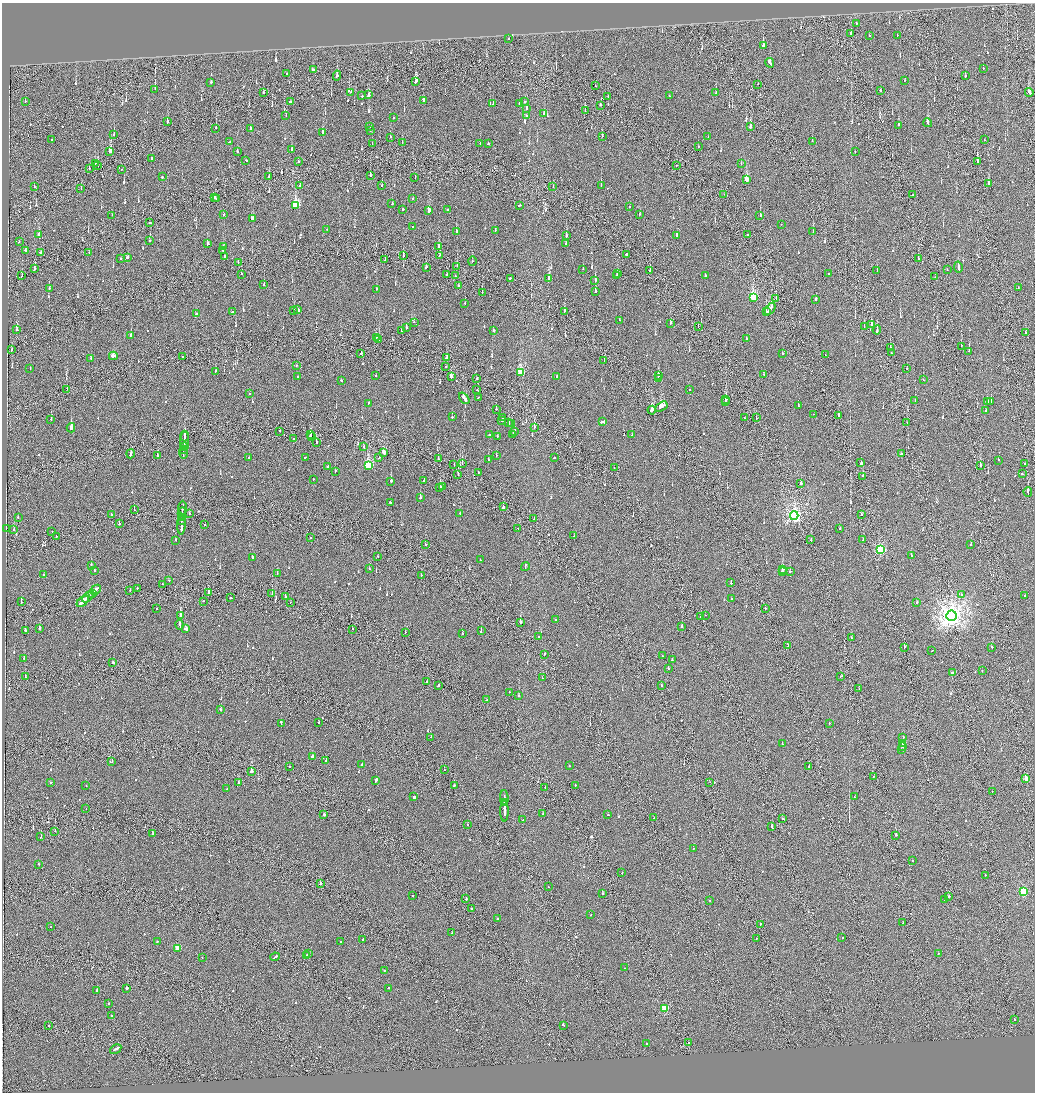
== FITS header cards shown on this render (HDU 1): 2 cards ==
NAXIS1  =                 2065
NAXIS2  =                 2180

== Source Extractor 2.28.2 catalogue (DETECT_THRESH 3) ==
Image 2065 x 2180 px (HDU 1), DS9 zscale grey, zoomed out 1/2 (1 PNG px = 2 x 2 image px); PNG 1037 x 1094 px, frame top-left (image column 1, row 2179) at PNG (2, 3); each listed source drawn as its Kron ellipse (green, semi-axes under 4 px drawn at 4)
Background -0.131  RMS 0.067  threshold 0.2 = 3 sigma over >= 5 px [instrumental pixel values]
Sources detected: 970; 41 cannot appear on this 1/2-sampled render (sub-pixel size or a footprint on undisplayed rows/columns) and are neither listed nor drawn; of the other 929, the 500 brightest by FLUX_AUTO listed and drawn (429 fainter detections omitted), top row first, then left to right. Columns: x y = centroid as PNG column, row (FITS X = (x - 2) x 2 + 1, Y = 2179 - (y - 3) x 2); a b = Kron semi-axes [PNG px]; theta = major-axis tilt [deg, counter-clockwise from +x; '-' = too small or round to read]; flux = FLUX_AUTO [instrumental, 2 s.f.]
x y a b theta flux
856 24 2 1 - 58
850 34 3 2 - 150
897 35 2 2 - 65
870 36 2 2 - 130
508 39 2 2 - 60
763 45 2 2 - 1200
770 63 5 2 - 480
983 68 2 2 - 150
313 70 2 2 - 410
286 74 2 2 - 140
337 76 5 2 - 120
965 76 2 2 - 96
904 80 2 2 - 73
211 82 2 1 - 270
416 82 4 2 - 210
758 84 2 1 - 82
595 86 2 1 - 180
155 89 2 1 - 56
881 91 2 2 - 65
351 92 3 2 - 63
1029 92 4 2 - 210
264 93 2 2 - 87
716 93 2 1 - 81
368 95 3 2 - 260
362 96 2 2 - 120
669 96 2 2 - 62
608 97 2 2 - 56
423 100 3 2 - 200
25 102 2 2 - 57
290 102 2 2 - 360
524 102 3 2 - 80
493 104 2 2 - 72
519 104 2 2 - 200
601 105 2 1 - 130
527 108 2 2 - 430
585 111 2 2 - 100
544 114 2 2 - 70
286 116 2 2 - 72
526 116 2 2 - 64
393 118 2 2 - 65
167 122 2 2 - 270
928 123 4 2 - 220
898 125 2 2 - 110
370 126 2 2 - 86
750 127 3 2 - 450
216 128 2 2 - 110
250 129 2 2 - 71
370 131 2 2 - 84
323 133 2 2 - 100
114 134 3 2 - 64
602 136 2 2 - 110
708 136 2 2 - 82
390 137 2 2 - 350
51 140 2 2 - 78
984 140 2 2 - 160
812 141 2 1 - 110
229 142 3 2 - 130
402 142 2 1 - 72
372 144 2 1 - 64
480 144 2 2 - 68
488 144 2 2 - 310
698 147 2 1 - 60
291 150 3 2 - 100
110 151 3 3 - 330
237 152 2 2 - 76
855 152 2 2 - 70
151 159 2 2 - 130
246 160 2 2 - 92
977 161 3 2 - 520
298 162 2 2 - 69
95 163 2 2 - 300
741 163 2 2 - 69
98 165 3 1 - 390
676 165 2 1 - 78
89 168 2 1 - 97
121 169 2 1 - 120
370 176 3 2 - 150
162 177 2 2 - 86
269 177 2 1 - 660
415 178 2 1 - 74
747 179 4 3 - 340
988 183 2 2 - 120
382 185 2 2 - 58
601 185 2 2 - 100
300 186 2 2 - 320
553 186 2 2 - 61
34 187 2 2 - 76
81 189 2 1 - 80
724 194 2 1 - 85
912 195 2 1 - 78
214 197 3 2 - 330
413 198 2 1 - 85
216 199 2 1 - 480
392 204 2 2 - 130
296 205 4 3 - 870
520 205 3 2 - 120
629 206 2 2 - 62
403 209 2 2 - 240
448 210 3 2 - 120
429 211 3 2 - 80
223 214 2 2 - 110
639 214 2 2 - 57
112 215 2 2 - 71
760 216 2 2 - 150
252 219 3 2 - 230
150 223 2 1 - 120
781 224 2 2 - 110
413 227 2 2 - 130
327 229 2 1 - 55
495 230 2 2 - 58
456 232 3 2 - 110
813 232 2 2 - 60
748 234 2 2 - 310
39 235 3 2 - 120
676 235 3 2 - 62
566 236 2 2 - 130
149 241 2 2 - 170
19 242 2 1 - 95
208 244 2 2 - 120
566 244 2 2 - 460
224 247 4 2 - 75
439 247 4 2 - 170
26 250 2 1 - 450
223 250 2 2 - 62
40 252 3 2 - 190
89 252 2 1 - 69
440 255 2 2 - 83
627 255 3 2 - 290
224 256 2 2 - 76
403 256 3 2 - 99
128 257 3 2 - 120
121 258 2 2 - 100
918 259 2 2 - 110
385 260 2 1 - 58
472 261 5 2 - 59
238 262 2 1 - 180
457 266 3 1 - 78
426 267 2 2 - 100
958 267 5 2 - 290
35 268 3 2 - 130
583 269 2 2 - 120
947 269 2 1 - 56
650 270 3 1 - 110
877 271 2 1 - 390
241 274 2 2 - 89
618 274 2 2 - 100
829 274 2 2 - 56
447 275 2 2 - 110
617 275 2 2 - 60
705 275 2 2 - 450
22 276 4 1 - 180
456 276 3 2 - 110
935 277 2 1 - 57
510 278 2 1 - 370
549 279 3 2 - 380
595 280 3 2 - 150
264 285 2 2 - 70
458 286 2 2 - 77
1018 287 2 2 - 82
49 289 3 2 - 82
376 289 2 2 - 140
595 291 3 2 - 210
482 292 2 2 - 92
753 297 4 3 - 1100
776 299 2 1 - 81
816 299 2 2 - 760
465 303 2 2 - 62
770 309 7 2 55 360
298 310 3 2 - 270
294 311 2 2 - 240
564 311 3 1 - 350
232 312 2 2 - 200
766 312 3 2 - 660
196 314 2 2 - 89
619 320 2 1 - 67
414 322 2 2 - 62
670 324 3 2 - 100
871 324 2 1 - 300
698 326 2 1 - 150
864 326 2 2 - 110
406 328 2 2 - 180
17 330 3 2 - 140
877 330 4 1 - 270
402 331 2 2 - 180
493 331 2 2 - 850
1025 333 2 2 - 62
131 335 2 2 - 670
376 337 2 2 - 180
379 339 4 2 - 370
746 339 3 2 - 170
961 346 2 1 - 100
890 348 2 2 - 59
12 350 2 2 - 63
969 351 2 2 - 250
361 353 2 2 - 910
782 353 2 2 - 120
891 353 2 1 - 89
825 355 2 1 - 67
113 356 4 2 - 1400
182 356 2 1 - 84
91 358 2 2 - 63
446 358 2 2 - 160
604 361 2 1 - 74
296 366 2 2 - 70
446 367 2 1 - 86
907 368 2 2 - 110
30 369 2 2 - 92
215 371 2 2 - 160
520 372 3 3 - 790
375 375 2 2 - 74
659 375 2 2 - 250
764 375 3 2 - 520
451 376 3 2 - 140
557 376 2 2 - 250
298 377 2 2 - 310
477 378 2 1 - 210
658 379 2 2 - 330
923 380 2 1 - 66
341 381 2 2 - 91
67 389 2 2 - 140
477 390 2 2 - 120
689 390 2 1 - 140
250 393 2 2 - 88
478 397 2 1 - 280
464 398 7 2 -52 460
726 399 3 2 - 270
725 401 2 2 - 200
915 401 2 2 - 100
991 401 2 2 - 68
987 402 2 2 - 110
368 403 2 2 - 77
798 406 2 2 - 150
661 407 7 2 32 600
496 409 2 2 - 81
652 410 4 2 - 460
986 410 2 1 - 88
814 414 2 1 - 58
838 416 3 2 - 240
452 417 2 2 - 180
756 417 2 1 - 91
502 418 2 2 - 130
745 418 2 2 - 220
51 419 2 2 - 65
502 421 2 2 - 75
508 422 3 2 - 100
602 422 3 2 - 270
512 423 2 2 - 200
907 423 2 2 - 130
534 427 2 2 - 120
71 428 4 2 - 1400
280 431 2 1 - 86
515 432 2 2 - 120
310 434 4 2 - 220
513 434 2 2 - 120
489 435 2 2 - 310
632 435 2 2 - 69
184 436 5 1 - 380
311 436 2 1 - 130
497 436 2 2 - 77
294 439 2 2 - 130
184 440 9 2 83 650
316 443 3 2 - 230
184 447 3 1 - 330
364 447 2 2 - 190
184 449 2 1 - 230
384 452 3 2 - 140
183 453 6 1 -90 410
131 454 4 2 - 330
901 454 2 2 - 89
496 455 2 2 - 66
157 456 2 2 - 280
306 457 2 2 - 120
248 458 2 2 - 58
379 458 3 1 - 160
554 458 2 2 - 69
438 459 2 1 - 82
488 460 2 2 - 71
998 460 2 2 - 150
861 463 4 2 - 1000
1025 463 2 2 - 55
454 464 2 1 - 66
462 464 2 1 - 220
368 465 4 3 - 960
980 465 2 2 - 520
328 467 2 2 - 98
614 468 2 2 - 64
335 471 2 2 - 89
478 472 2 2 - 63
1022 474 3 2 - 120
458 475 2 1 - 88
863 476 2 1 - 190
313 479 2 2 - 68
391 481 2 2 - 400
424 481 2 1 - 81
801 483 2 2 - 510
440 487 3 2 - 120
443 487 2 2 - 88
1028 492 5 2 - 260
420 498 2 2 - 210
390 502 2 2 - 140
503 507 4 1 - 400
182 508 7 1 89 420
134 510 2 2 - 86
460 513 3 2 - 200
111 514 2 2 - 380
182 514 6 1 -89 590
189 514 2 1 - 180
861 515 2 2 - 300
794 516 4 4 - 3900
18 517 2 2 - 140
182 518 3 1 - 230
534 519 2 1 - 86
182 520 3 1 - 190
119 524 2 2 - 310
181 524 10 2 88 870
205 524 2 2 - 74
6 528 2 1 - 78
518 528 2 2 - 64
13 529 2 2 - 260
840 529 2 2 - 66
52 531 2 1 - 66
56 536 2 2 - 57
574 536 2 2 - 79
310 538 2 1 - 110
175 540 2 2 - 91
811 540 2 1 - 83
863 540 2 2 - 180
425 544 2 2 - 67
971 545 2 2 - 160
881 550 3 3 - 1300
378 556 2 1 - 180
911 556 2 2 - 90
252 558 3 2 - 200
480 560 2 2 - 66
91 565 3 2 - 140
525 567 4 2 - 310
369 569 2 2 - 87
783 569 2 2 - 3000
94 571 2 2 - 99
782 571 2 2 - 3100
790 571 2 2 - 55
277 573 2 1 - 81
44 575 2 2 - 73
421 575 2 2 - 69
169 580 2 2 - 88
731 583 2 2 - 140
162 584 2 1 - 130
137 588 2 1 - 120
96 590 5 2 - 490
130 590 2 2 - 63
92 593 3 2 - 330
208 593 2 2 - 740
272 594 2 1 - 57
961 595 2 2 - 64
1025 596 2 2 - 81
88 597 7 1 44 600
285 597 2 1 - 120
231 598 3 2 - 180
732 599 2 2 - 110
83 601 7 2 42 730
203 601 2 2 - 69
21 602 3 2 - 89
290 602 2 1 - 59
917 602 2 1 - 820
765 608 2 2 - 100
157 609 2 2 - 56
706 615 2 1 - 66
180 616 2 2 - 1600
951 616 5 5 - 9700
701 617 3 2 - 210
556 620 2 2 - 83
520 622 2 2 - 160
180 625 4 2 - 270
681 626 2 2 - 240
39 628 2 2 - 180
186 629 3 2 - 260
352 629 2 2 - 61
25 631 2 2 - 140
481 631 2 2 - 140
405 632 2 2 - 70
462 634 2 2 - 110
538 636 2 2 - 55
852 638 2 1 - 130
788 646 3 2 - 250
904 647 2 2 - 240
992 647 2 2 - 140
932 651 2 1 - 64
544 654 2 1 - 320
662 656 2 2 - 56
24 658 2 2 - 98
672 660 3 2 - 280
113 662 2 2 - 580
668 668 2 2 - 130
982 670 2 2 - 130
953 672 3 2 - 210
841 676 2 1 - 110
25 677 2 1 - 57
542 678 2 1 - 90
426 682 2 1 - 110
438 685 3 2 - 410
661 686 2 2 - 110
859 689 2 1 - 87
509 692 2 2 - 70
519 696 2 2 - 230
486 700 2 2 - 120
221 710 2 2 - 260
319 722 2 2 - 70
829 723 2 2 - 69
281 724 4 2 - 480
431 737 2 2 - 64
903 737 2 1 - 470
782 744 2 2 - 82
903 744 2 2 - 200
903 746 2 1 - 86
901 749 2 2 - 110
312 757 2 2 - 660
326 760 2 2 - 76
112 762 3 2 - 60
362 764 2 2 - 65
569 765 2 2 - 75
289 767 2 2 - 90
809 767 2 2 - 67
444 770 2 2 - 110
252 771 3 2 - 320
873 777 2 1 - 74
1026 778 3 2 - 310
376 781 3 2 - 770
710 782 2 1 - 79
51 783 2 2 - 300
239 783 2 2 - 410
86 785 2 2 - 67
575 785 2 2 - 74
454 786 3 2 - 100
545 787 2 1 - 57
227 789 2 2 - 100
992 792 2 1 - 58
414 797 2 2 - 470
854 797 2 2 - 92
504 798 8 2 -88 870
504 803 4 1 - 460
86 808 2 1 - 200
504 811 10 2 -89 1400
543 814 2 1 - 120
324 815 2 2 - 190
608 815 2 2 - 120
654 818 2 2 - 65
523 819 2 2 - 260
783 819 2 2 - 100
467 825 2 2 - 92
772 827 4 2 - 250
55 831 2 1 - 120
153 834 2 2 - 550
896 835 2 2 - 620
41 837 2 1 - 170
693 848 2 1 - 110
912 861 2 2 - 91
38 864 2 2 - 83
622 873 2 1 - 92
985 875 2 2 - 65
320 884 2 2 - 440
548 887 2 1 - 60
1023 891 3 3 - 1200
602 894 2 2 - 260
412 895 2 2 - 67
949 896 2 2 - 830
466 899 2 2 - 220
945 899 3 2 - 170
710 901 3 2 - 71
471 908 2 1 - 73
591 914 2 1 - 67
497 919 2 2 - 79
903 923 2 1 - 70
760 924 3 2 - 190
50 927 2 1 - 240
452 933 2 2 - 180
756 938 2 1 - 140
842 938 2 2 - 67
363 939 2 2 - 120
157 941 2 2 - 110
341 942 2 2 - 110
177 948 3 3 - 300
309 953 2 1 - 160
938 954 2 2 - 110
307 955 3 2 - 370
202 957 2 2 - 63
275 957 5 2 - 270
624 968 2 2 - 150
384 971 2 2 - 83
127 988 2 2 - 490
388 988 2 2 - 82
97 990 2 2 - 1600
109 1003 2 2 - 150
665 1008 3 3 - 630
111 1016 2 2 - 93
1014 1019 2 2 - 340
563 1025 2 2 - 430
48 1026 2 1 - 310
688 1043 2 1 - 99
646 1044 2 2 - 110
116 1049 6 2 31 440
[429 fainter detections neither listed nor drawn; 41 sub-pixel or undisplayed-footprint detections neither listed nor drawn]